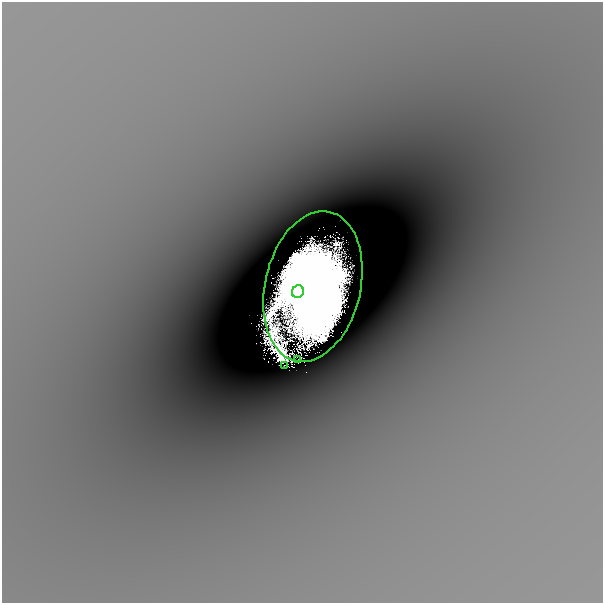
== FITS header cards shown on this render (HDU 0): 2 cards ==
NAXIS1  =                  601
NAXIS2  =                  601

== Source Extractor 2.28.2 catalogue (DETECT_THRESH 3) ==
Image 601 x 601 px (HDU 0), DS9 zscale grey, 1 PNG px = 1 image px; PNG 605 x 605 px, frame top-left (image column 1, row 601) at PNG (2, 2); each listed source drawn as its Kron ellipse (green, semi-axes under 4 px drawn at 4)
Background -6.11e-04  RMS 7.7e-05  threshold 2.31e-04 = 3 sigma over >= 5 px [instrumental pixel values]
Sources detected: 4; all 4 listed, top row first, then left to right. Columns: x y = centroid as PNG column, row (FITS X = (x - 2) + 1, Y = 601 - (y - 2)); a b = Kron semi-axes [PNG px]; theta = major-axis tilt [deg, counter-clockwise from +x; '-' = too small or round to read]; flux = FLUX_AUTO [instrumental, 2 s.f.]
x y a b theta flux
313 286 76 48 77 110
298 292 6 6 - 1.9
297 360 3 2 - 0.0024
285 365 3 2 - 0.01